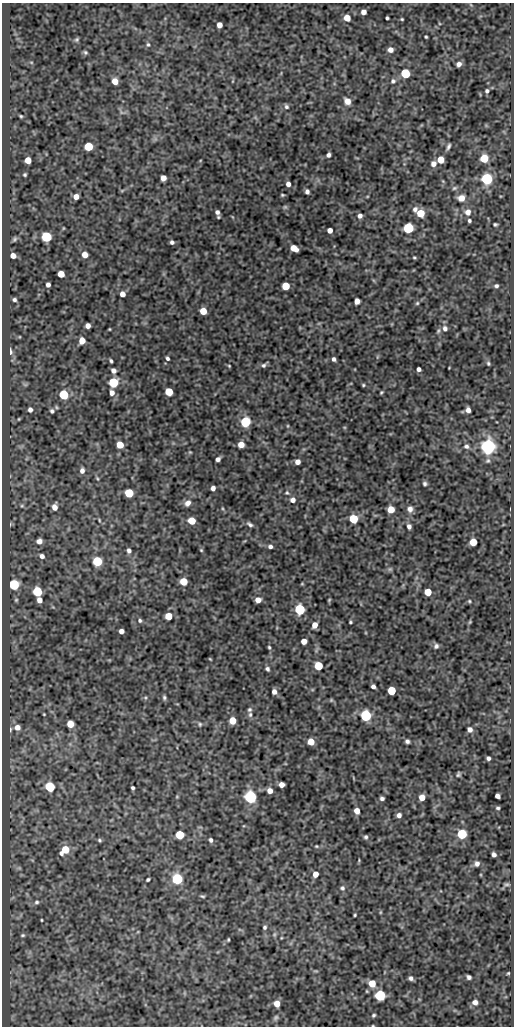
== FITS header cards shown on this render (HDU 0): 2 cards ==
NAXIS1  =                  512
NAXIS2  =                 1024

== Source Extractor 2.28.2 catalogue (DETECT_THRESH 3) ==
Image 512 x 1024 px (HDU 0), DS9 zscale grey, 1 PNG px = 1 image px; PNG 516 x 1028 px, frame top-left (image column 1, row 1024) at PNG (2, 3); no overlay
Background 76.1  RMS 0.6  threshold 1.81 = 3 sigma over >= 5 px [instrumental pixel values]
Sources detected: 215; all 215 listed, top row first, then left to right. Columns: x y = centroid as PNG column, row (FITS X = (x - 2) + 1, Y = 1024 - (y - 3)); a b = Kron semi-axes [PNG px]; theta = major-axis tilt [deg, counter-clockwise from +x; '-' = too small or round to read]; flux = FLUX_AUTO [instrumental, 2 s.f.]
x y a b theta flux
363 12 5 4 - 210
347 18 5 5 - 540
387 18 3 3 - 62
402 19 3 2 - 40
219 25 5 4 - 270
426 37 3 3 - 46
77 39 5 5 - 66
148 45 6 5 - 74
390 50 5 5 - 230
85 52 5 5 - 68
31 62 6 3 -19 42
459 64 5 4 - 160
405 73 6 5 - 2200
115 81 5 5 - 420
233 81 5 3 - 34
393 81 7 6 - 100
487 91 5 5 - 88
347 101 7 6 - 270
286 107 7 5 -55 90
121 112 7 4 -72 74
21 116 4 3 - 54
88 146 5 5 - 1600
448 147 6 3 67 99
328 155 4 4 - 110
484 158 5 5 - 1200
28 160 5 5 - 480
441 160 5 5 - 620
433 164 6 6 - 200
25 175 4 4 - 63
163 178 5 5 - 320
487 179 6 6 - 5600
288 184 5 4 - 180
454 188 7 5 17 81
307 191 5 4 - 120
282 195 3 3 - 47
76 197 5 4 - 300
461 198 6 6 - 380
285 207 6 5 - 62
415 209 7 6 - 150
217 212 6 5 - 140
468 212 8 8 - 280
420 213 5 5 - 960
360 216 5 5 - 140
469 221 4 3 - 72
495 224 4 3 - 63
63 228 4 3 - 32
408 228 6 5 - 4100
330 230 4 4 - 250
46 237 6 5 - 3300
14 239 7 4 53 76
172 242 4 4 - 100
294 248 6 5 - 550
85 255 5 5 - 380
13 256 5 4 - 260
414 258 3 3 - 44
61 274 5 5 - 620
48 285 4 4 - 150
285 286 5 5 - 1200
496 286 5 4 - 88
122 294 5 4 - 250
14 300 4 4 - 90
357 301 5 5 - 260
417 303 6 5 - 60
203 311 5 5 - 670
88 326 5 4 - 210
445 328 8 7 - 170
109 329 3 2 - 32
82 341 5 5 - 500
10 352 7 4 -86 130
377 357 6 4 71 47
167 358 5 4 - 83
334 359 4 4 - 100
111 361 4 3 - 68
488 363 6 4 -71 70
263 365 6 6 - 91
229 366 3 3 - 35
449 368 3 2 - 26
419 369 4 4 - 140
113 370 6 5 - 160
113 383 5 5 - 2800
25 385 7 4 -1 63
363 385 4 3 - 47
169 392 5 5 - 1100
381 392 4 3 - 47
112 393 6 5 - 200
64 395 5 5 - 2100
30 410 5 4 - 140
468 410 5 4 - 190
52 411 6 5 - 90
19 419 3 2 - 33
245 422 6 5 - 3300
288 426 5 3 - 39
241 444 5 5 - 470
120 445 5 5 - 720
466 446 7 6 - 120
488 447 6 6 - 17000
190 452 5 4 - 42
218 459 5 4 - 150
488 461 7 6 - 100
297 462 5 4 - 220
82 471 7 5 88 170
97 478 7 4 -59 56
425 484 6 5 - 91
213 488 4 4 - 170
129 493 5 5 - 1600
287 493 5 5 - 65
293 500 6 6 - 180
188 503 8 7 - 200
22 506 6 5 - 71
55 507 7 6 - 290
391 509 5 5 - 740
410 509 8 7 - 190
353 519 5 5 - 1700
99 520 5 4 - 46
192 521 5 5 - 760
10 524 6 4 88 50
250 524 9 5 -33 110
409 526 6 5 - 150
39 541 6 6 - 240
473 542 5 5 - 880
270 546 5 4 - 120
129 550 6 5 - 130
201 550 5 4 - 47
42 556 6 5 - 160
97 561 6 5 - 2400
390 569 6 5 - 71
183 581 5 5 - 860
302 584 5 3 - 35
14 585 6 5 - 3100
37 592 6 5 - 2400
428 592 5 5 - 770
16 600 5 5 - 60
39 600 5 4 - 260
258 600 5 5 - 280
329 600 4 3 - 41
469 601 4 3 - 45
299 609 6 5 - 4600
169 616 5 5 - 770
140 620 5 5 - 82
350 622 3 3 - 52
470 622 5 4 - 39
315 625 5 4 - 350
121 631 4 4 - 210
304 641 5 5 - 300
436 646 6 6 - 100
269 647 5 4 - 53
210 659 3 2 - 32
318 666 5 5 - 1400
267 669 5 4 - 90
373 686 4 4 - 130
391 691 5 5 - 1500
274 692 5 5 - 180
164 697 6 4 -88 78
331 700 5 5 - 46
249 710 6 5 - 83
44 714 3 2 - 34
250 715 7 5 89 110
366 716 6 5 - 5500
233 720 5 5 - 700
70 724 5 5 - 610
200 724 6 5 - 71
17 727 7 6 - 260
10 729 6 4 88 67
470 729 5 5 - 170
407 741 4 4 - 110
311 742 5 5 - 570
488 758 4 4 - 100
458 774 6 4 58 70
281 785 5 4 - 300
50 787 6 5 - 3300
133 788 4 3 - 73
270 791 5 5 - 270
497 796 5 4 - 180
250 797 6 6 - 8000
422 797 5 5 - 410
382 798 4 4 - 100
498 808 5 4 - 65
357 811 5 5 - 330
399 815 5 5 - 150
462 834 6 5 - 2700
180 835 5 5 - 1800
366 837 5 5 - 75
99 840 5 4 - 60
211 840 5 4 - 91
316 846 5 4 - 41
65 850 8 6 43 990
494 855 5 4 - 150
359 860 5 3 - 37
477 864 7 6 - 170
19 868 5 5 - 67
315 874 5 4 - 310
148 879 4 3 - 63
177 879 6 5 - 4700
507 884 9 4 0 81
342 888 6 6 - 100
202 896 6 4 -11 55
36 902 7 6 - 98
380 912 5 3 - 41
355 915 3 2 - 44
41 920 3 2 - 36
265 927 5 5 - 75
274 934 7 4 71 65
23 935 6 4 14 66
228 940 3 2 - 45
316 971 7 4 0 52
508 973 4 3 - 42
469 977 5 4 - 110
411 978 4 4 - 110
372 983 6 6 - 670
380 995 5 5 - 5100
475 1002 5 5 - 200
277 1003 6 5 - 380
374 1015 4 4 - 64
276 1018 8 6 57 97
373 1026 3 2 - 27
At the frame edge (FLAGS 8, measured only in part): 1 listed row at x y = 373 1026